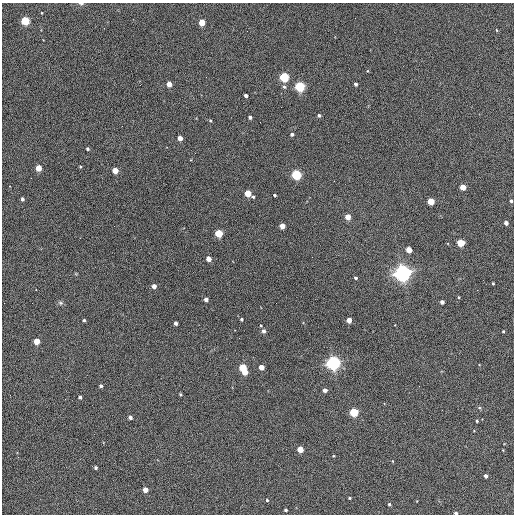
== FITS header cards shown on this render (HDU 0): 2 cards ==
NAXIS1  =                  512 / Axis length
NAXIS2  =                  512 / Axis length

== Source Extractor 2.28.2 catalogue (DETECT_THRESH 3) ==
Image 512 x 512 px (HDU 0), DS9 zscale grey, 1 PNG px = 1 image px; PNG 516 x 516 px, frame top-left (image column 1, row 512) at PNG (2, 3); no overlay
Background 398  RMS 22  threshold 64.5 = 3 sigma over >= 5 px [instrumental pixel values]
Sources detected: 76; all 76 listed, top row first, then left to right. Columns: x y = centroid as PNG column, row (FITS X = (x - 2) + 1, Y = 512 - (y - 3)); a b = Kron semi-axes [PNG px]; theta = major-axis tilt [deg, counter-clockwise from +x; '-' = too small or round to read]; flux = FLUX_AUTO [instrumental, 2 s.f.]
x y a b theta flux
81 4 6 3 -2 2.8e+03
42 13 3 2 - 8.7e+02
25 21 4 4 - 1.1e+05
202 22 4 4 - 4.1e+04
496 30 4 2 - 1.1e+03
367 71 4 3 - 1.2e+03
206 77 2 2 - 6.6e+02
284 77 5 4 - 2.0e+05
169 84 4 4 - 2.1e+04
356 84 3 3 - 3.7e+03
284 87 5 5 - 2.4e+03
300 87 5 4 - 2.5e+05
246 96 4 3 - 5.2e+03
319 115 4 3 - 2.9e+03
250 117 4 3 - 3.9e+03
210 121 3 3 - 1.7e+03
292 134 4 3 - 3.6e+03
180 138 4 4 - 1.4e+04
87 149 3 3 - 2.3e+03
80 167 4 3 - 1.4e+03
38 168 4 4 - 3.2e+04
115 171 4 4 - 2.7e+04
296 175 4 4 - 2.3e+05
463 187 4 4 - 2.6e+04
248 193 4 4 - 4.4e+04
274 195 3 3 - 2.7e+03
253 197 4 3 - 2.1e+03
22 199 3 3 - 3.5e+03
431 201 4 4 - 5.2e+04
511 201 4 3 - 2.6e+03
348 217 4 4 - 2.6e+04
506 223 4 3 - 8.8e+03
282 226 4 4 - 1.9e+04
219 233 4 4 - 8.7e+04
460 243 4 4 - 6.3e+04
409 250 4 4 - 3.3e+04
312 257 2 2 - 6.5e+02
209 259 4 4 - 1.6e+04
403 273 6 6 - 1.0e+06
355 278 3 3 - 2.7e+03
493 283 3 2 - 1.5e+03
154 286 4 4 - 1.1e+04
36 289 3 2 - 3.0e+03
459 297 4 3 - 1.2e+03
206 299 4 4 - 7.2e+03
442 302 4 4 - 6.7e+03
60 303 7 5 -21 2.8e+03
241 319 3 3 - 2.9e+03
84 320 3 3 - 2.4e+03
349 320 4 4 - 2.1e+04
176 323 4 3 - 4.8e+03
261 326 3 3 - 1.2e+03
263 331 4 4 - 4.8e+03
503 331 3 2 - 1.6e+03
37 341 4 4 - 3.2e+04
333 363 5 5 - 7.0e+05
243 367 4 4 - 7.5e+04
261 367 4 4 - 2.3e+04
245 372 4 4 - 3.0e+04
101 386 3 3 - 3.9e+03
325 390 4 4 - 7.6e+03
180 394 3 3 - 1.6e+03
80 397 3 3 - 3.3e+03
354 412 4 4 - 1.4e+05
130 417 4 3 - 4.5e+03
477 421 3 3 - 1.7e+03
300 449 4 4 - 3.5e+04
392 461 4 3 - 9.5e+02
96 468 3 3 - 3.0e+03
486 476 4 3 - 4.6e+03
145 490 4 4 - 2.0e+04
349 498 3 2 - 1.9e+03
267 500 4 3 - 1.4e+03
389 504 4 3 - 2.5e+03
286 510 3 3 - 2.6e+03
456 513 3 3 - 3.0e+03
At the frame edge (FLAGS 8, measured only in part): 2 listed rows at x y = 81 4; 456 513